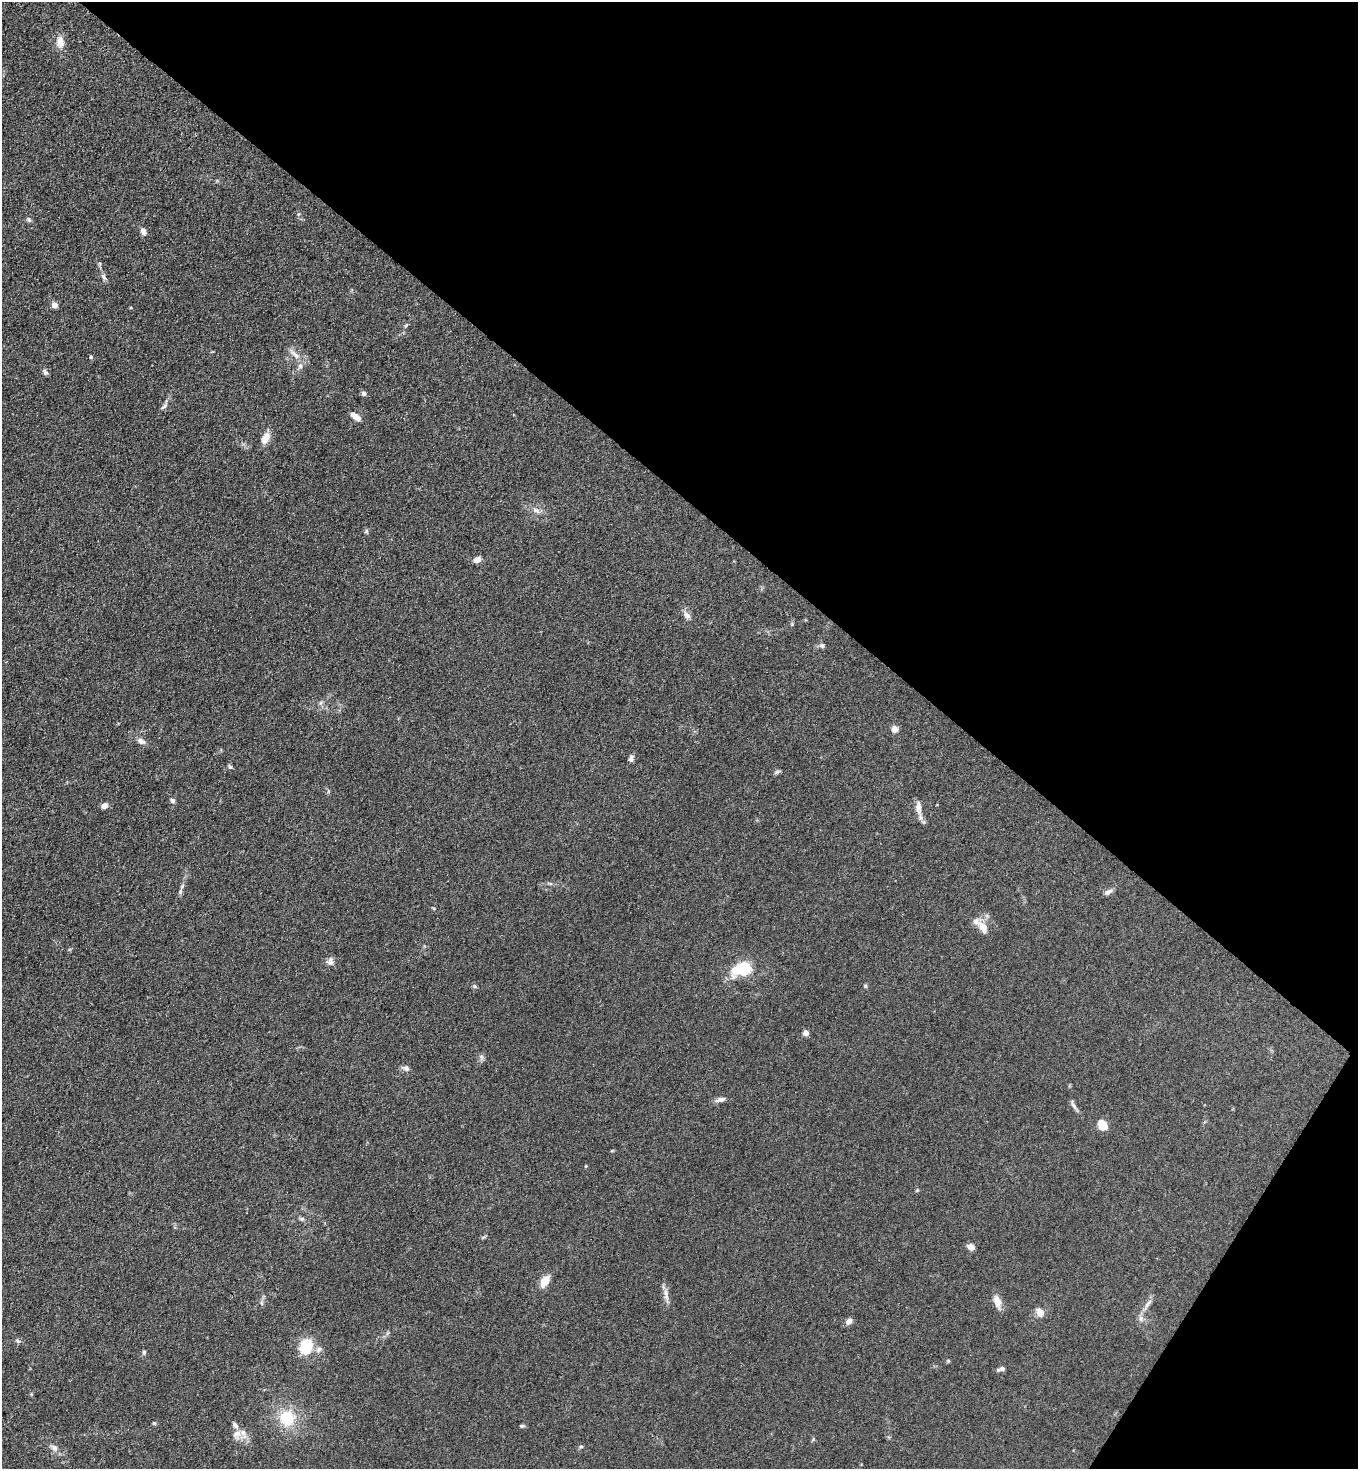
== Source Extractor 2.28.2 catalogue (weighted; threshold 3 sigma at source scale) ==
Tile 8 of 4 x 4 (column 4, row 2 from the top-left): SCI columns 4268-5623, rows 2974-4440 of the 5963 x 5945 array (HDU 1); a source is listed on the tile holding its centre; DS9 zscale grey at full resolution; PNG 1360 x 1471 px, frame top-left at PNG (2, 2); no overlay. Shown black and unused: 37% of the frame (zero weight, under 3 of 4 exposures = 5% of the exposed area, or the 3 px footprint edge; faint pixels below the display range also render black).
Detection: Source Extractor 2.28.2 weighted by HDU 2 'WHT'; one run over the whole footprint, this tile lists its part. Background 0.103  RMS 0.0074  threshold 0.0333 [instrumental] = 3 sigma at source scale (4.5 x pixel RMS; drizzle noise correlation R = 1.50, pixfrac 1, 0.05/0.05 arcsec/px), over >= 5 px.
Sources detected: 68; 1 inside a brighter listed object's ellipse — not listed separately; the other 67 listed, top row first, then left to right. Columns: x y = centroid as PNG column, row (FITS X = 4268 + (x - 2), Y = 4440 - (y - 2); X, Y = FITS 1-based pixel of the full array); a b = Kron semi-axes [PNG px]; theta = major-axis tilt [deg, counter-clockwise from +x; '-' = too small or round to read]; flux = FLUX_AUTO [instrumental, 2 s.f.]
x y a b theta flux
60 42 12 9 -88 7.5
298 214 6 4 71 0.94
29 220 8 5 -63 1.4
143 231 9 6 -63 3.2
104 277 11 5 -57 2.3
55 305 5 4 - 6.9
295 355 17 6 -43 4.6
91 357 5 4 - 1
300 366 9 7 -89 2.8
45 372 9 6 -62 1.8
364 393 5 5 - 2.1
164 406 10 5 39 2
356 417 15 7 -36 4.7
265 438 15 9 65 6.6
536 510 11 6 -16 3.2
366 531 7 5 60 1.1
477 560 9 7 24 3.7
687 616 9 7 -45 3.9
822 645 7 6 - 1.7
320 703 6 4 70 1.3
895 729 7 6 - 4.3
141 741 9 7 -28 3.5
631 758 7 5 77 2.9
230 767 6 6 - 1.2
777 772 9 5 25 1.4
172 800 6 5 - 2.1
104 806 7 6 - 3.6
918 808 20 8 -85 5.3
180 891 9 4 82 1.7
1108 892 11 6 28 2.8
433 908 5 3 - 0.71
983 927 16 10 -57 7.6
330 962 10 8 -84 3.1
742 969 21 12 19 33
474 986 6 5 - 1.2
865 986 6 4 -90 0.97
806 1033 5 4 - 5.5
481 1057 9 5 -83 1.9
406 1068 10 7 -11 2.5
721 1100 15 6 14 3.2
1073 1105 15 4 -61 2.3
1103 1125 10 7 -54 14
586 1166 4 4 - 0.63
917 1190 6 3 45 0.78
302 1219 7 5 -13 1.5
971 1247 8 6 -34 3.7
545 1281 12 7 56 11
666 1294 18 6 -81 4.4
997 1301 15 9 -70 6.1
262 1303 7 4 -71 1.2
1147 1305 9 5 69 2.5
1040 1312 12 9 -54 4.5
1141 1318 8 6 -89 2.7
849 1321 8 6 56 3.4
18 1341 7 4 -30 1.3
306 1346 10 8 70 38
319 1349 9 7 46 2.7
144 1352 7 5 76 1.3
948 1361 5 5 - 0.83
1001 1369 10 4 18 2.4
287 1418 21 19 -70 25
154 1423 6 3 -43 0.76
235 1425 11 6 -51 3.1
522 1426 6 4 -9 1.2
237 1434 14 9 26 5.4
581 1447 6 4 1 0.9
54 1448 10 8 -50 3.3